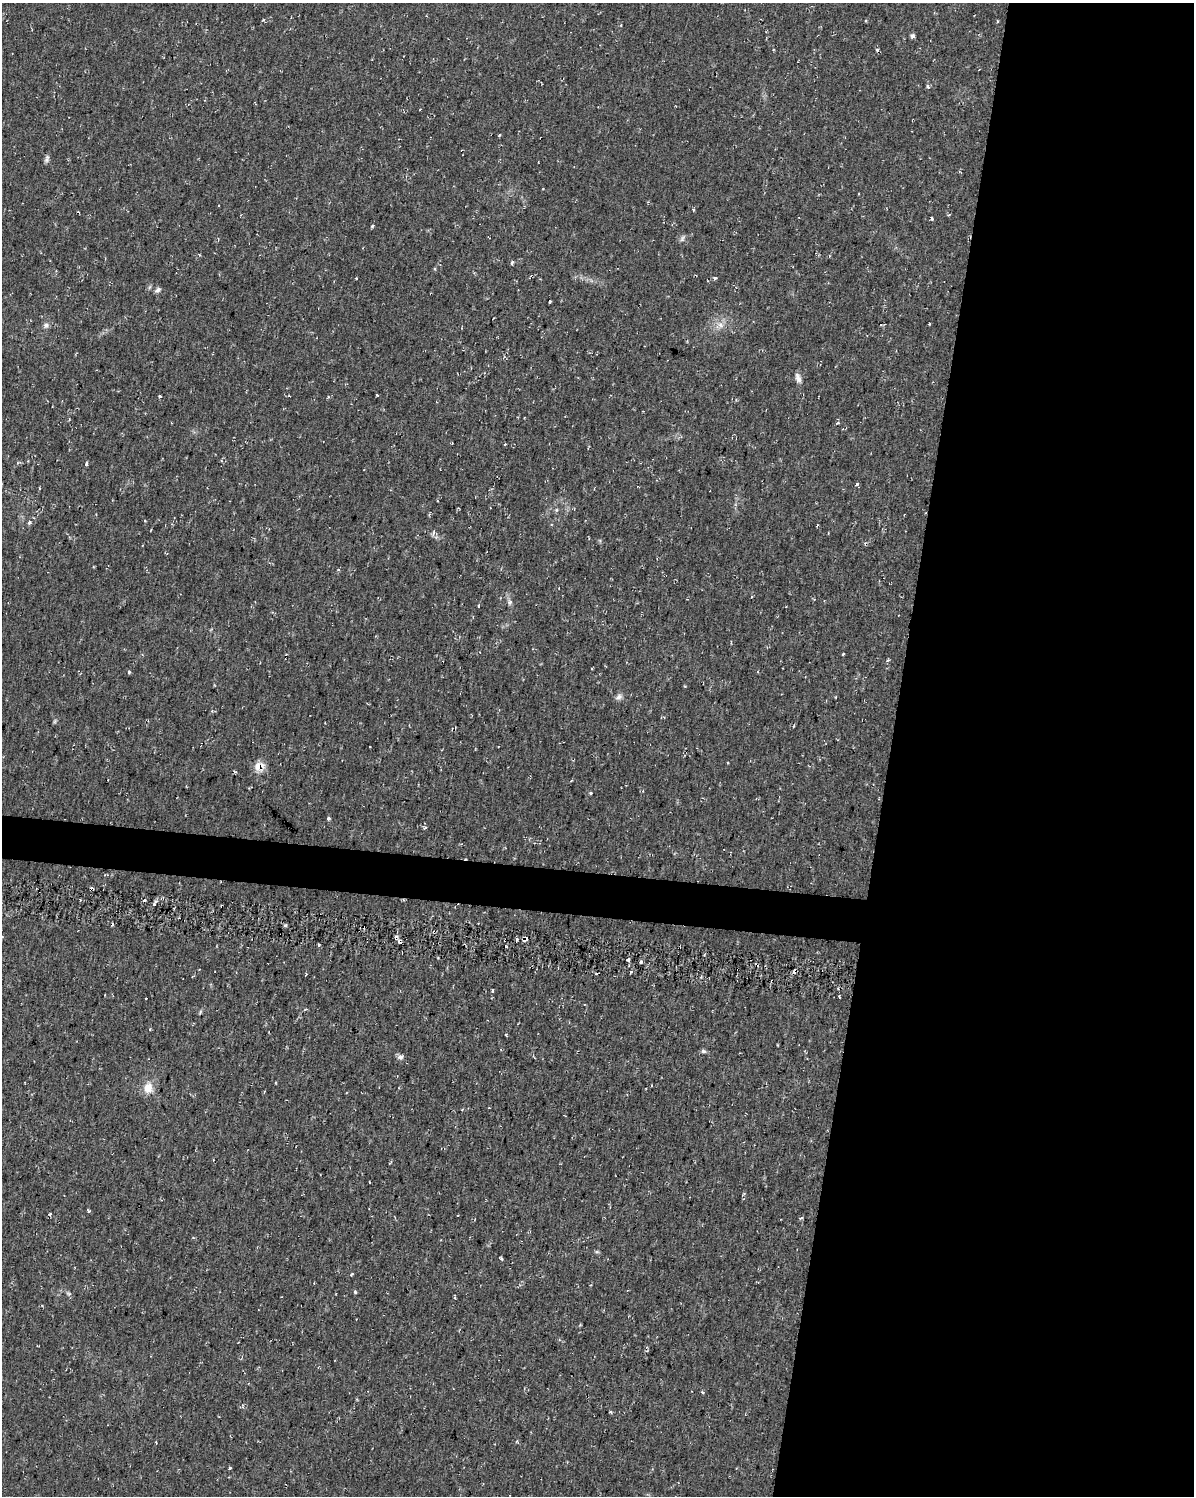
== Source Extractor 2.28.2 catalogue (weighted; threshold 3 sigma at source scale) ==
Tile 8 of 4 x 3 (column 4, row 2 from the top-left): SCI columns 3585-4776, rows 1776-3269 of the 4783 x 5045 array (HDU 1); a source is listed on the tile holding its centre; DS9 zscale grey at full resolution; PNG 1196 x 1498 px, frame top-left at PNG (2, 3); no overlay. Shown black and unused: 28% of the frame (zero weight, under 2 of 3 exposures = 2% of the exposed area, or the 3 px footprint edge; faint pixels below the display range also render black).
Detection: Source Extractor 2.28.2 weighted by HDU 2 'WHT'; one run over the whole footprint, this tile lists its part. Background 0.035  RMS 0.0055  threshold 0.0246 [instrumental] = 3 sigma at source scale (4.5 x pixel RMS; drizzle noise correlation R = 1.50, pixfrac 1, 0.0396/0.0396 arcsec/px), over >= 5 px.
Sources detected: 77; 7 cosmic-ray / hot-pixel residue — not listed; the other 70 listed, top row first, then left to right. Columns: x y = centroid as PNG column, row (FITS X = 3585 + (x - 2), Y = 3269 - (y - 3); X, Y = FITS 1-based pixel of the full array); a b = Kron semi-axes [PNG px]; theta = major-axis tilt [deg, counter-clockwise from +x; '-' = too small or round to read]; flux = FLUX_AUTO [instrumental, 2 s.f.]
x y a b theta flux
912 36 6 5 - 1.1
877 50 3 3 - 0.97
928 86 6 4 -57 0.87
420 109 4 2 - 0.34
499 135 3 2 - 0.97
47 159 11 5 73 1.4
693 209 4 3 - 0.62
949 215 4 3 - 0.47
932 218 4 3 - 0.81
682 239 9 5 64 1.2
512 263 4 4 - 0.86
715 278 5 4 - 0.9
158 290 7 6 - 1.5
550 302 3 3 - 0.9
46 325 7 7 - 1.7
720 325 9 6 -27 2.7
881 325 4 3 - 0.54
798 378 13 7 -75 2.5
377 395 3 2 - 0.49
160 396 4 3 - 0.62
452 443 2 2 - 0.44
86 464 5 3 - 1
857 484 5 4 - 0.84
30 522 7 5 70 1.3
433 533 9 2 78 0.73
338 569 4 3 - 0.59
510 602 9 6 74 1.6
843 654 3 3 - 0.8
129 672 4 3 - 1.1
757 672 3 3 - 0.63
619 697 10 7 38 2
836 697 3 2 - 0.55
55 721 6 4 71 0.74
257 766 15 9 -79 5
571 781 4 3 - 0.46
591 793 4 3 - 0.62
328 819 3 3 - 1.5
425 828 5 3 - 0.82
144 900 4 3 - 0.7
155 902 11 2 60 1.3
113 924 3 2 - 1.1
396 938 3 3 - 2.1
525 939 5 4 - 3.8
399 942 4 4 - 1.6
627 960 3 3 - 1
640 962 3 3 - 0.78
306 975 4 2 - 0.62
492 991 4 2 - 0.64
839 997 4 2 - 0.58
305 1010 4 3 - 0.74
200 1012 6 4 72 0.62
501 1049 4 2 - 0.44
703 1051 7 5 -15 1.1
400 1057 8 7 - 1.8
652 1085 3 2 - 0.44
148 1088 14 11 76 6.8
462 1109 4 2 - 0.42
369 1182 3 2 - 0.3
88 1211 5 3 - 0.73
49 1214 5 4 - 0.64
597 1252 6 4 -18 0.76
502 1259 5 3 - 0.73
352 1274 3 3 - 0.69
314 1283 4 2 - 0.39
355 1292 5 4 - 0.63
455 1298 4 3 - 0.72
703 1392 4 3 - 0.68
243 1405 5 3 - 0.67
156 1443 3 2 - 0.54
230 1468 3 3 - 1.2
Overlapping masked pixels (flux is a lower limit): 4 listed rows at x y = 257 766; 396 938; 525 939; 399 942